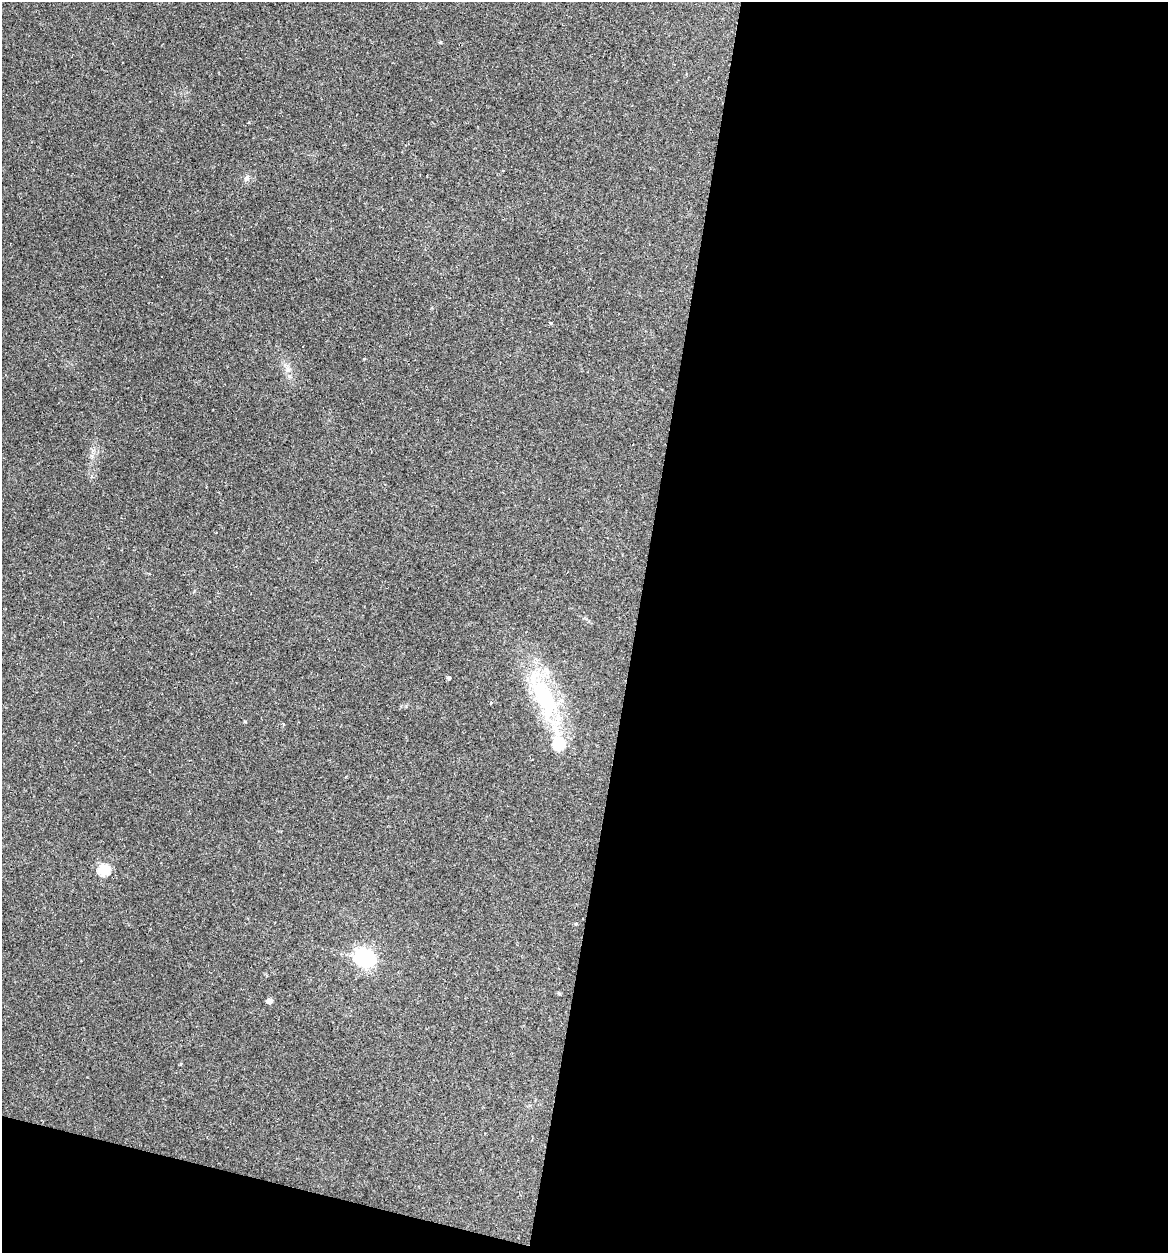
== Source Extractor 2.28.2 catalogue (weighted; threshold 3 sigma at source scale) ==
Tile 16 of 4 x 4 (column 4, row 4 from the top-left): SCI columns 3620-4785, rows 1-1251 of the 5029 x 5032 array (HDU 1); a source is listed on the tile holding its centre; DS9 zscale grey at full resolution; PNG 1170 x 1255 px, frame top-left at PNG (2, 2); no overlay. Shown black and unused: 48% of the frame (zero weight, under 2 of 3 exposures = <1% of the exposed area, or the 3 px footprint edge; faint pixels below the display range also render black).
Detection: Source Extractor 2.28.2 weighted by HDU 2 'WHT'; one run over the whole footprint, this tile lists its part. Background 0.137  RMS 0.007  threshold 0.0314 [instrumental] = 3 sigma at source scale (4.5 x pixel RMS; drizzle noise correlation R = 1.50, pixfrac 1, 0.05/0.05 arcsec/px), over >= 5 px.
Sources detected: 16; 1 inside a brighter object's white glare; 3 cosmic-ray / hot-pixel residue — not listed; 1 inside a brighter listed object's ellipse — not listed separately; the other 11 listed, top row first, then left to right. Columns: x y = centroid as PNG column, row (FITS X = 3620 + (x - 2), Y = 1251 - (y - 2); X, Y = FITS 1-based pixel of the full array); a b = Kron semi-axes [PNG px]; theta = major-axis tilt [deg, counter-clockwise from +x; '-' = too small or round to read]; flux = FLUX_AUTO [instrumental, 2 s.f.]
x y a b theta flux
246 178 8 6 34 2.1
551 323 4 3 - 1.1
288 369 7 6 - 2.4
449 677 4 4 - 1.5
544 697 63 27 -69 72
245 721 4 3 - 0.77
104 870 6 5 - 57
576 924 4 4 - 0.68
362 956 7 6 - 200
559 993 5 4 - 0.9
269 1001 5 4 - 5.5
Unlisted compact peaks at least as high as the median listed source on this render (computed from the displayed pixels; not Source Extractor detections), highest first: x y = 440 42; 93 450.